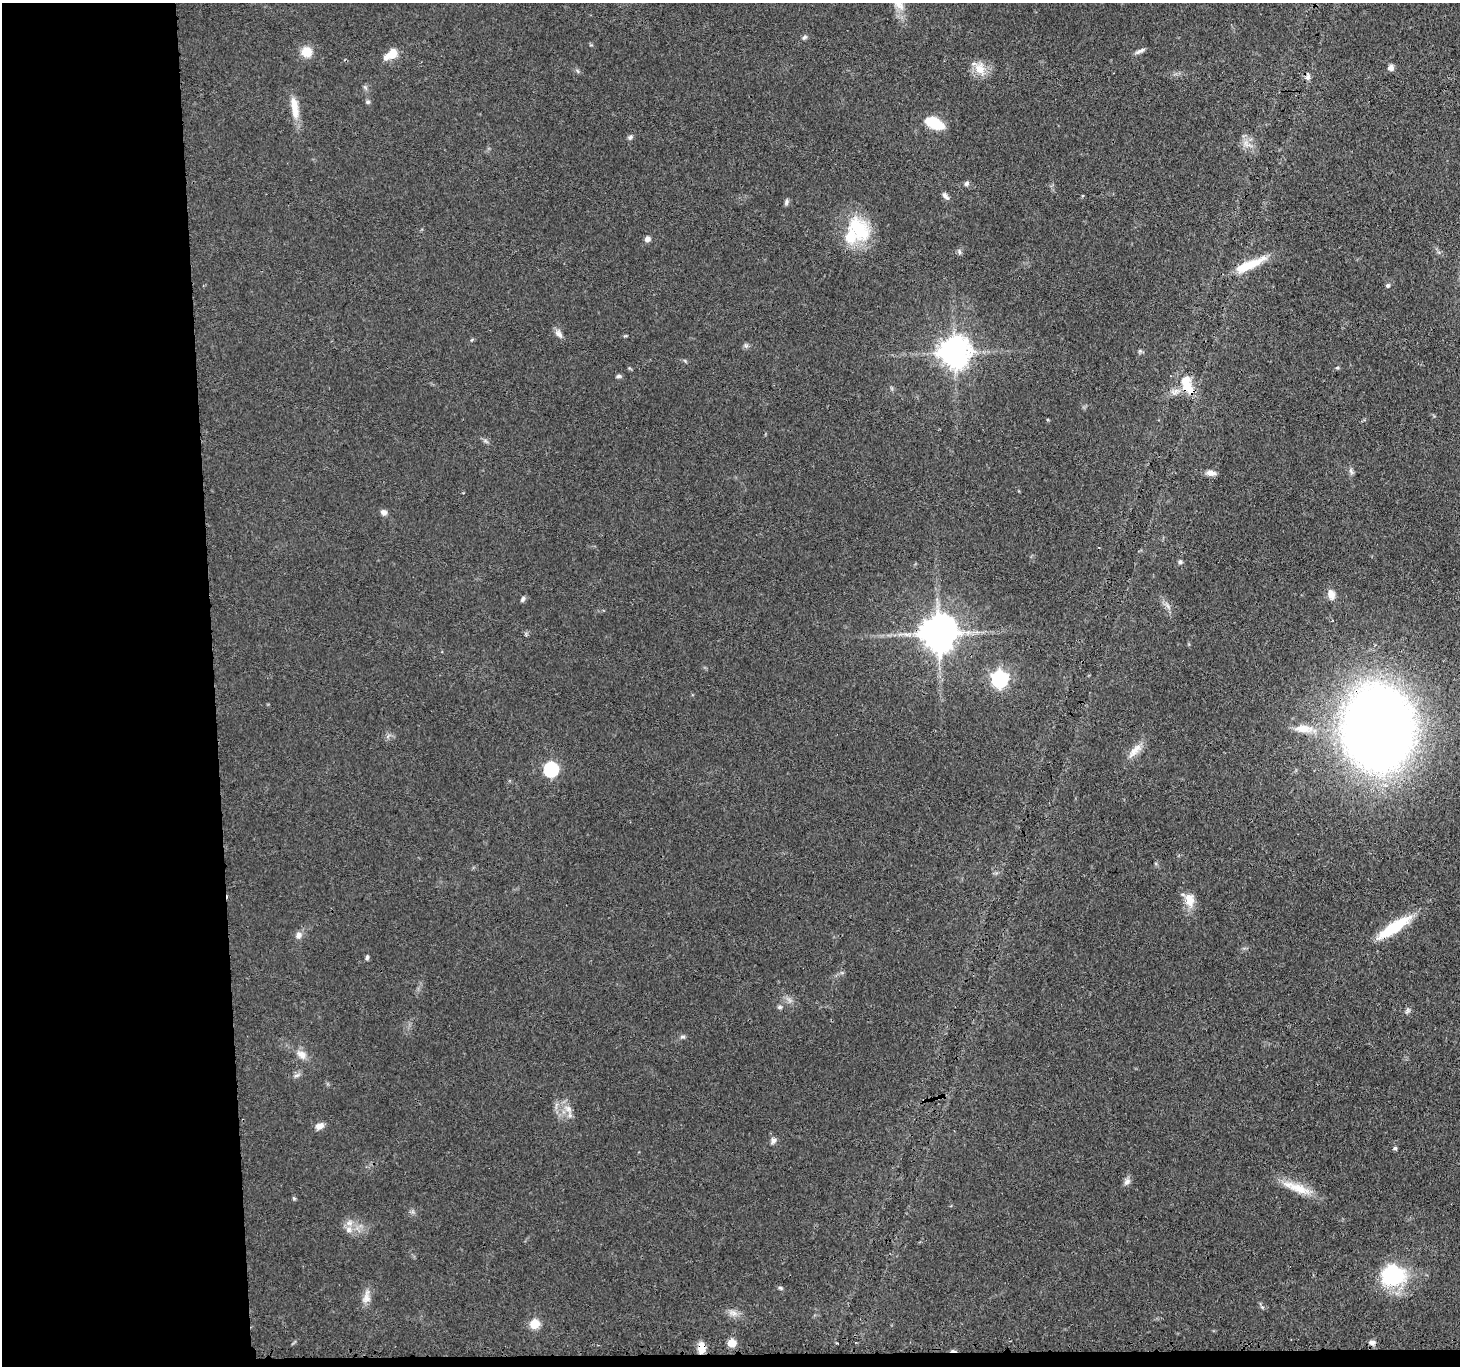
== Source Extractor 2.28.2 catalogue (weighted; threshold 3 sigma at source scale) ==
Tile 7 of 3 x 3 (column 1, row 3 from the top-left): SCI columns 23-1480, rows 137-1500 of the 4416 x 4389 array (HDU 1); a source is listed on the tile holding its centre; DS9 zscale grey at full resolution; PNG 1462 x 1368 px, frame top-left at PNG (2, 3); no overlay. Shown black and unused: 15% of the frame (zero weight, under 3 of 4 exposures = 3% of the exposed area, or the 3 px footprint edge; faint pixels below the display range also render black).
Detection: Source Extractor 2.28.2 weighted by HDU 2 'WHT'; one run over the whole footprint, this tile lists its part. Background 0.112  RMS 0.0053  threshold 0.0237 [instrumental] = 3 sigma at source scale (4.5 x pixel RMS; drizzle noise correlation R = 1.50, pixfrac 1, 0.05/0.05 arcsec/px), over >= 5 px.
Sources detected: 72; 1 cosmic-ray / hot-pixel residue — not listed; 2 inside a brighter listed object's ellipse — not listed separately; the other 69 listed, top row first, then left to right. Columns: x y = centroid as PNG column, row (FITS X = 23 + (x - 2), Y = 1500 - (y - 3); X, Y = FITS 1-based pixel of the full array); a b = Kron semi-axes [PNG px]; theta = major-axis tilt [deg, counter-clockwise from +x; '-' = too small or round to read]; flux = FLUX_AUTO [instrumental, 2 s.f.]
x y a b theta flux
804 37 8 5 27 1.1
1140 51 13 5 23 1.9
306 52 12 12 - 7.5
392 53 15 11 47 5.9
980 68 18 13 -58 7.7
1391 68 7 7 - 2
1308 77 9 6 73 1.9
368 102 6 5 - 0.96
294 107 31 9 -81 8.8
934 123 17 9 -25 20
630 137 8 6 33 1.2
1246 144 14 6 -41 3.5
967 183 7 5 46 1.2
945 196 11 6 -47 1.9
1082 196 4 3 - 0.48
786 202 9 5 78 1.2
859 230 39 25 -55 27
647 239 7 7 - 1.8
959 252 8 4 -72 1.1
1249 265 40 9 23 15
1388 285 5 4 - 1.3
559 334 13 7 -51 2.5
625 336 6 3 18 0.56
746 346 7 4 0 1.1
1140 351 6 5 - 0.84
954 352 9 9 - 770
685 361 6 4 -20 0.73
1337 368 5 3 - 0.64
619 376 7 5 10 1.1
1187 385 28 12 -66 14
1351 471 9 5 -64 1.4
1211 473 11 7 -5 3.3
384 512 7 7 - 2.2
1180 562 6 5 - 1.1
1331 594 13 9 -70 4.2
523 599 8 5 70 1.2
1168 606 7 4 -71 1.3
1332 620 3 2 - 0.42
938 633 11 11 - 1200
999 679 7 7 - 150
1303 728 25 10 -3 8.4
1378 728 43 35 89 1200
1135 751 26 9 47 5.9
551 769 7 7 - 72
1189 900 19 13 -82 7.1
1394 927 45 11 33 23
298 935 8 7 - 3
367 957 6 4 81 1
780 1007 7 5 15 1.1
1408 1010 10 5 62 1.3
683 1037 8 4 1 1.1
301 1054 14 9 -36 4.3
296 1075 9 4 13 1.2
568 1109 12 9 -43 4.2
320 1126 10 7 27 3.3
774 1141 8 7 - 1.9
1395 1148 5 4 - 0.99
1127 1182 11 7 62 2.3
1298 1188 37 12 -21 12
294 1198 5 4 - 0.66
349 1230 9 8 - 3.3
1393 1276 19 17 4 53
780 1288 6 5 - 0.82
366 1297 22 9 77 4.5
733 1313 12 7 -15 3
534 1324 6 5 - 21
1372 1342 7 6 - 2.3
732 1343 5 5 - 16
701 1348 14 8 -90 5.5
Overlapping masked pixels (flux is a lower limit): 4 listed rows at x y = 1187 385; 938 633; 1378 728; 701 1348